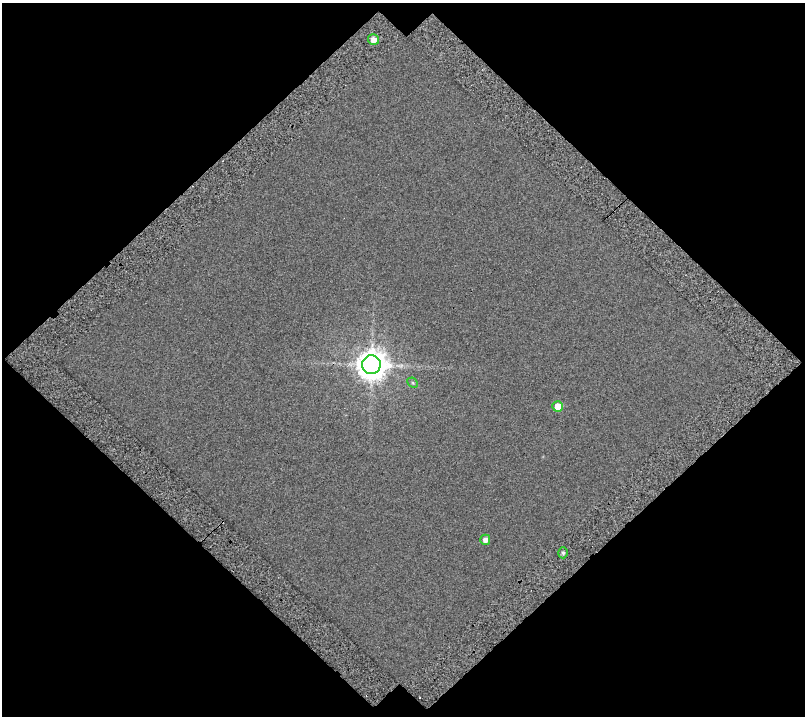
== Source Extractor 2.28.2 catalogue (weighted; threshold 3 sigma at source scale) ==
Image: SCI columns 1-803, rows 46-759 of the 803 x 802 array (HDU 1 of 3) = the unmasked area's bounding box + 8 px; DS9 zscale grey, full resolution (1 PNG px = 1 image px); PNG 807 x 718 px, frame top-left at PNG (2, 3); each listed source drawn as its Kron ellipse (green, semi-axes under 4 px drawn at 4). Shown black and unused: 48% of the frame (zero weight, under 3 of 6 exposures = <1% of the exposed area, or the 3 px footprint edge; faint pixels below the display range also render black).
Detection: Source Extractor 2.28.2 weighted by HDU 2 'WHT'. Background -0.46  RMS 1.6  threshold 6.71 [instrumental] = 3 sigma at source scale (4.09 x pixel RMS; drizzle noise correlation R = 1.36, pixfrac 0.8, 0.0396/0.0396 arcsec/px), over >= 5 px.
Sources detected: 6; all 6 listed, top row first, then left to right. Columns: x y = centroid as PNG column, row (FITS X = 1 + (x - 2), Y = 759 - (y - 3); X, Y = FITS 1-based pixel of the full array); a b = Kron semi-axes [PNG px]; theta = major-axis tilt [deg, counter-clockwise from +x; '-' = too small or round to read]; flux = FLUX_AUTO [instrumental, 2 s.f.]
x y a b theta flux
373 40 5 5 - 1100
371 365 9 9 - 230000
413 383 6 4 -44 200
557 406 5 5 - 1800
485 540 5 5 - 790
563 553 5 5 - 280